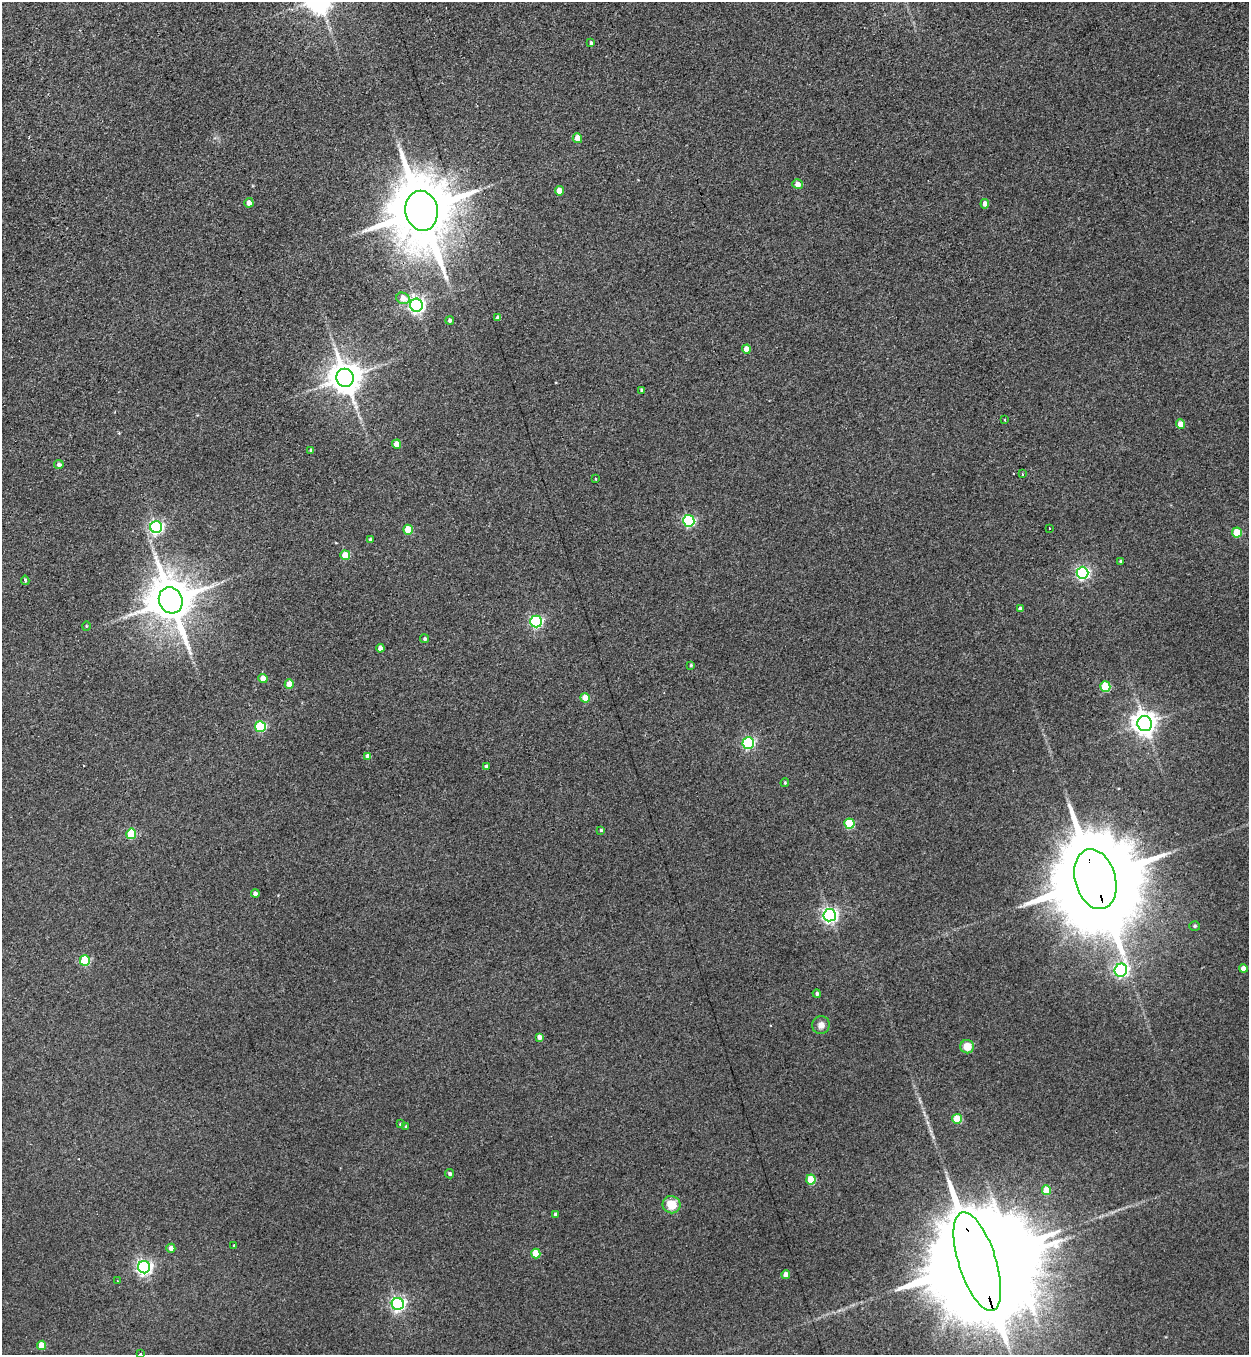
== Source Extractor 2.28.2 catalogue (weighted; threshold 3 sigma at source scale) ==
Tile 11 of 4 x 4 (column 3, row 3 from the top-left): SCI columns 2773-4019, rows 1375-2727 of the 5416 x 5455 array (HDU 1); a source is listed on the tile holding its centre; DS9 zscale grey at full resolution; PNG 1251 x 1357 px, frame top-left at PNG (2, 2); each listed source drawn as its Kron ellipse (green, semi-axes under 4 px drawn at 4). Shown black and unused: <1% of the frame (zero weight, under 3 of 4 exposures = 3% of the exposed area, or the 3 px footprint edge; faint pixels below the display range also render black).
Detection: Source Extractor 2.28.2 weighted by HDU 2 'WHT'; one run over the whole footprint, this tile lists its part. Background 0.189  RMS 0.0084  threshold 0.0377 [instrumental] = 3 sigma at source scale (4.5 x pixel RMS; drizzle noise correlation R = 1.50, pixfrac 1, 0.05/0.05 arcsec/px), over >= 5 px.
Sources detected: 82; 1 inside a brighter object's white glare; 1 cosmic-ray / hot-pixel residue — neither listed nor drawn; the other 80 listed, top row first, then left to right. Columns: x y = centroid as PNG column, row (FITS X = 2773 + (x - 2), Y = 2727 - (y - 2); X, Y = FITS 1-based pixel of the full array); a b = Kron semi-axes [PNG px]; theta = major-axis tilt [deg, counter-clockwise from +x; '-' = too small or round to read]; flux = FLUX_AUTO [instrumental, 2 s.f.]
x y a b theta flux
591 43 4 3 - 1.4
577 138 5 4 - 9.6
798 184 5 4 - 5.2
560 191 4 4 - 11
249 203 4 4 - 5.4
985 204 4 4 - 4.8
421 211 20 16 -79 7400
403 298 7 5 -22 11
416 305 6 6 - 290
498 318 4 4 - 3.2
450 320 4 4 - 2.1
746 349 4 4 - 8.5
345 378 9 8 - 1600
642 390 4 3 - 1.3
1005 420 3 2 - 1.1
1180 424 5 4 - 9.4
397 444 4 4 - 10
311 450 4 3 - 1.5
59 465 4 4 - 2.9
1022 474 3 2 - 0.75
596 479 3 2 - 1
689 521 6 5 - 100
156 527 6 6 - 180
1049 528 3 2 - 1.1
408 530 5 4 - 22
1237 533 5 5 - 23
371 540 4 3 - 1.5
345 555 5 4 - 16
1121 561 4 3 - 1
1082 573 6 6 - 180
25 580 4 3 - 1.7
171 600 13 11 -65 3400
1020 609 4 4 - 2.8
536 621 6 5 - 130
86 626 5 3 - 0.66
425 639 4 4 - 1.4
380 648 4 4 - 4.3
691 665 3 3 - 1.1
263 678 4 4 - 8.9
289 684 4 4 - 13
1105 687 5 5 - 41
585 698 5 4 - 14
1145 723 7 7 - 750
260 727 5 5 - 69
748 743 6 5 - 120
368 756 4 4 - 5.6
486 767 4 4 - 2.7
785 783 4 3 - 0.89
849 824 5 5 - 47
601 830 4 4 - 0.98
131 834 5 5 - 39
1095 879 30 20 -74 19000
255 893 4 4 - 3.5
830 915 6 6 - 260
1195 926 5 4 - 1.4
85 961 5 5 - 41
1243 969 4 4 - 6.2
1121 970 7 6 - 190
817 994 4 4 - 1.6
821 1025 9 8 - 4.9
539 1037 4 4 - 4
967 1047 7 6 - 12
957 1119 5 5 - 29
400 1124 3 3 - 0.85
406 1127 4 3 - 1
450 1174 4 4 - 1.9
811 1180 5 4 - 26
1047 1190 5 4 - 17
672 1205 9 8 - 14
556 1214 4 3 - 2.1
234 1245 3 2 - 0.7
171 1248 4 4 - 4.9
536 1253 5 4 - 23
977 1262 51 18 -72 36000
144 1267 6 6 - 260
786 1275 4 4 - 7.1
117 1281 3 3 - 0.77
398 1304 6 6 - 230
42 1345 5 4 - 18
141 1354 3 2 - 1.3
Overlapping masked pixels (flux is a lower limit): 3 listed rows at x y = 421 211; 1095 879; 977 1262
Isophote crosses this tile's border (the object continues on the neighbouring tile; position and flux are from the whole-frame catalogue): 2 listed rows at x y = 977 1262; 141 1354